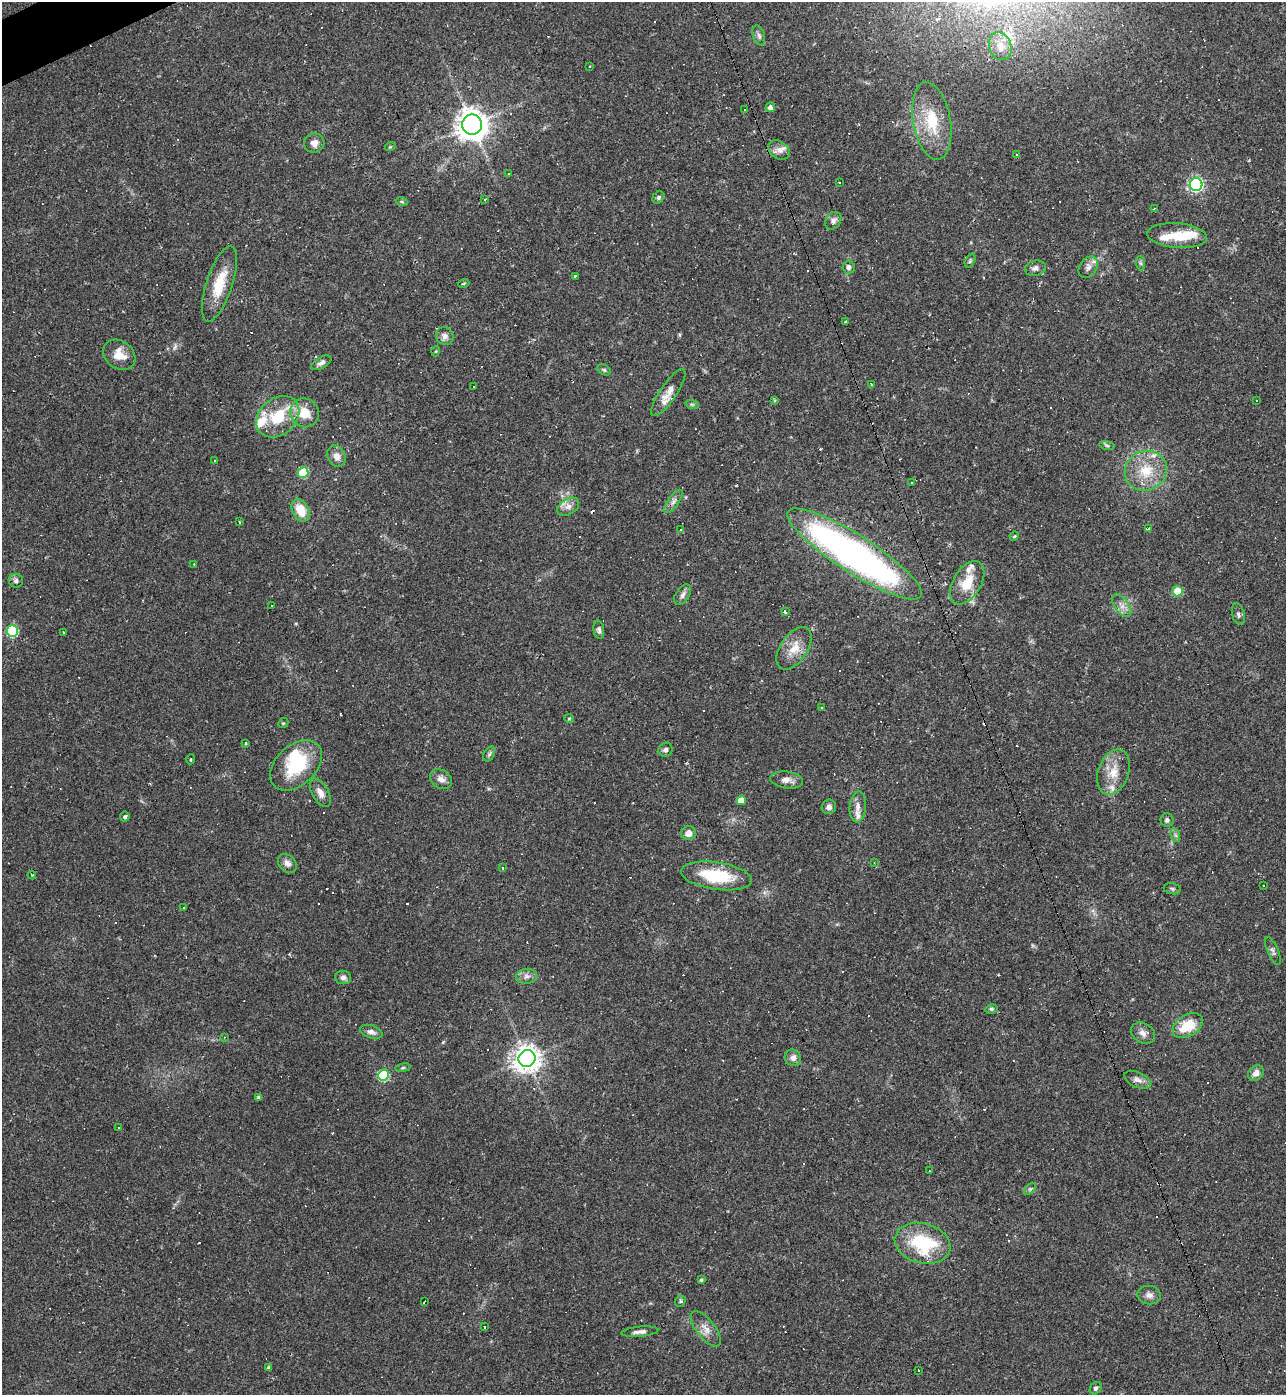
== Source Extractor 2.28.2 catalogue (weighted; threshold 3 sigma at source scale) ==
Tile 11 of 4 x 4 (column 3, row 3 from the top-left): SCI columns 2716-3999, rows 1394-2786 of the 5561 x 5573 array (HDU 1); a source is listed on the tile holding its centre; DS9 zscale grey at full resolution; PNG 1288 x 1397 px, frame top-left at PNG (2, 2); each listed source drawn as its Kron ellipse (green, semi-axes under 4 px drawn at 4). Shown black and unused: <1% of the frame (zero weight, under 2 of 3 exposures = <1% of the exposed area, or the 3 px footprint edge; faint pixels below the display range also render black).
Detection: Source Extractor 2.28.2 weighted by HDU 2 'WHT'; one run over the whole footprint, this tile lists its part. Background 0.0322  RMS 0.0048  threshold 0.0218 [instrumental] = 3 sigma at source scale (4.5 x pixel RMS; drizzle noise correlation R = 1.50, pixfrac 1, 0.05/0.05 arcsec/px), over >= 5 px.
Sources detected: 197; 61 cosmic-ray / hot-pixel residue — neither listed nor drawn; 11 inside a brighter listed object's ellipse — not listed separately; the other 125 listed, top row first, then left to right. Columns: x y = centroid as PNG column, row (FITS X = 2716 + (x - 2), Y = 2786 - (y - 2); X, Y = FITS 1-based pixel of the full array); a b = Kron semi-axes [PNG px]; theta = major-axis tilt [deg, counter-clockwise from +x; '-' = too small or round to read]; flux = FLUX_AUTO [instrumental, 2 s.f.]
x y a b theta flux
759 36 10 5 -72 1.6
1000 46 14 11 -71 6.1
589 66 3 3 - 0.44
770 107 5 4 - 1.7
745 109 3 2 - 0.45
932 121 39 18 -80 19
472 125 10 10 - 650
314 143 10 9 - 3.2
390 147 5 3 - 0.49
779 150 11 8 -33 3
1017 155 3 3 - 0.58
508 174 3 2 - 0.34
839 182 3 2 - 0.36
1196 185 6 6 - 110
658 197 7 5 49 1
485 199 3 2 - 0.83
402 202 6 4 -19 0.66
1154 208 3 2 - 0.38
833 221 9 7 54 2.1
1177 236 30 12 -4 11
970 261 7 4 64 0.89
1140 263 7 4 -89 0.93
849 267 6 6 - 1.6
1088 267 11 8 55 2.6
1035 268 10 7 12 2
575 276 3 3 - 1.1
464 283 6 3 19 0.53
219 284 39 13 72 14
846 322 3 3 - 2.9
445 336 9 8 - 2.3
436 351 5 3 - 0.46
119 355 17 14 -37 7.3
321 363 11 5 29 1.8
604 370 7 5 -30 0.83
871 384 3 2 - 0.54
474 386 2 2 - 0.43
668 393 28 8 56 5.2
775 400 3 3 - 0.58
1257 400 3 2 - 0.44
692 404 7 4 -18 0.81
304 413 15 14 - 9.9
278 417 24 18 41 20
1107 445 8 4 -9 0.74
337 456 11 8 -61 3.5
215 460 3 2 - 0.42
1146 471 21 19 28 14
303 472 5 5 - 24
912 483 3 2 - 0.61
673 501 14 5 55 2
568 507 12 7 32 3
301 510 12 8 -64 9.8
239 522 3 2 - 0.67
680 529 3 2 - 0.56
1148 529 4 3 - 2.1
1014 536 5 4 - 0.52
855 554 79 18 -33 210
194 564 3 2 - 0.47
16 581 7 7 - 1.4
967 583 24 14 59 12
1177 591 5 5 - 17
683 595 11 6 57 2.1
272 606 3 2 - 0.95
1122 606 13 7 -52 3.1
785 612 4 3 - 2.4
1238 614 11 6 -75 1.5
599 630 9 5 -80 1.4
12 631 6 5 - 46
63 632 3 3 - 0.72
794 648 24 13 56 8.1
822 708 3 2 - 0.59
569 718 5 3 - 0.48
283 723 5 4 - 0.58
246 743 3 3 - 0.83
665 750 7 6 - 1.5
489 754 8 5 60 1
190 759 5 3 - 0.47
296 765 30 20 43 27
1113 772 23 15 70 9.5
441 779 12 9 -34 3.1
786 780 16 8 -8 3.3
320 793 15 8 -60 3.5
741 800 4 4 - 6.9
829 807 7 7 - 1.9
858 807 15 8 85 3.8
125 817 5 5 - 1
1167 820 7 6 - 1.2
689 833 7 7 - 3.4
1175 835 7 4 -71 1
874 862 4 3 - 0.36
287 863 10 8 -49 2.6
503 868 3 3 - 0.4
32 875 4 3 - 0.36
716 876 36 13 -8 25
1264 886 3 2 - 0.45
1172 889 9 5 -11 1
184 907 2 2 - 0.42
1273 951 15 5 -66 1.5
526 976 10 7 7 2.3
343 977 8 6 -6 1.6
991 1009 6 4 13 0.82
1188 1026 16 10 32 14
371 1032 12 6 -19 2.1
1143 1033 13 9 -34 2.9
224 1037 3 3 - 0.44
527 1058 8 8 - 480
793 1058 8 8 - 2.1
403 1068 7 4 9 0.71
1256 1073 8 7 - 3.2
383 1075 5 5 - 40
1137 1080 14 7 -24 2.6
259 1097 4 3 - 1.2
119 1128 3 2 - 0.6
929 1170 3 2 - 0.36
1030 1189 7 4 44 0.86
923 1243 28 20 -14 32
701 1280 4 3 - 0.89
1149 1295 12 9 -7 2.7
680 1301 6 5 - 0.73
424 1302 4 2 - 0.38
484 1327 3 3 - 1.4
706 1329 21 9 -51 4.5
640 1332 18 5 5 2.3
269 1368 4 4 - 1.4
918 1370 3 2 - 0.31
1096 1388 7 5 49 1.2
Overlapping masked pixels (flux is a lower limit): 1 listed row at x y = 855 554